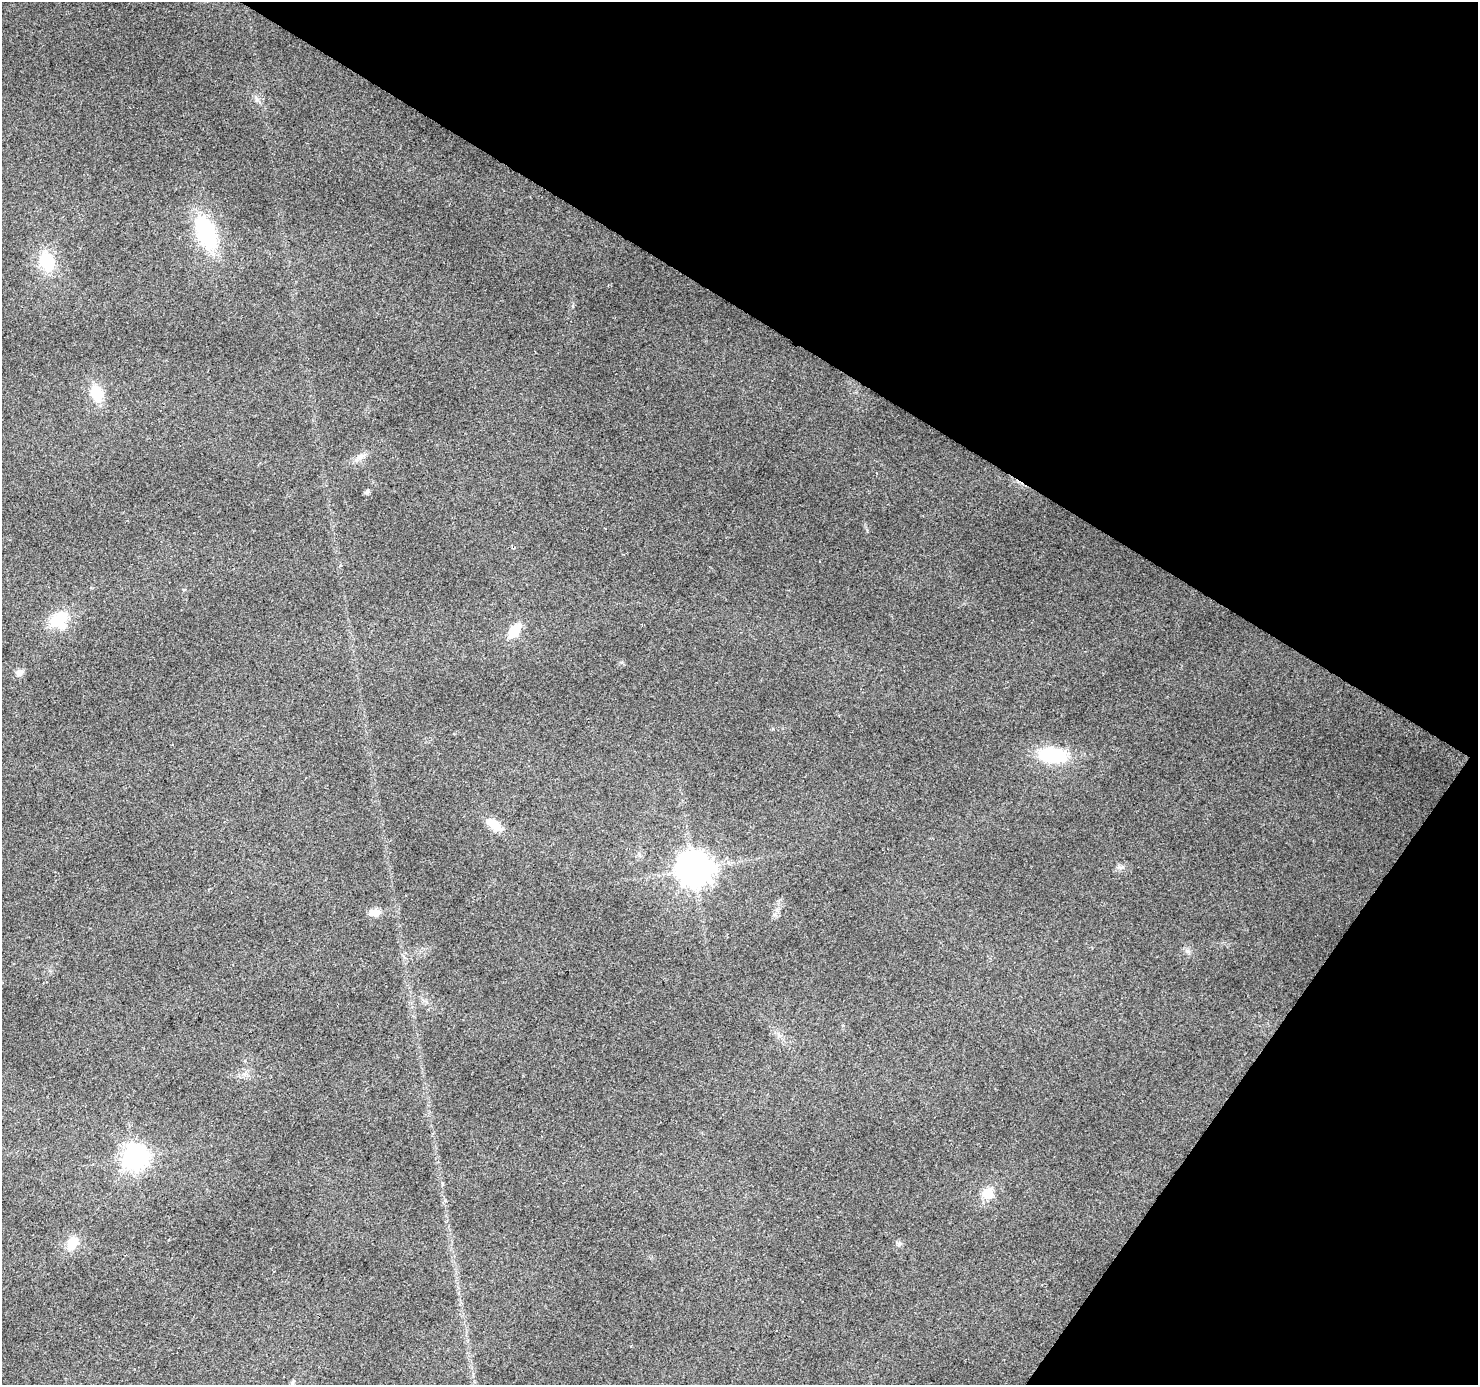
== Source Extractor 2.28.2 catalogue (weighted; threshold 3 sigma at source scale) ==
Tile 8 of 4 x 4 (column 4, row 2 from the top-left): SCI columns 4431-5906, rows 2954-4336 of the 5912 x 5973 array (HDU 1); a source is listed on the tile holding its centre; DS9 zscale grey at full resolution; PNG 1480 x 1387 px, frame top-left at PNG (2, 2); no overlay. Shown black and unused: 30% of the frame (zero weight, under 2 of 3 exposures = <1% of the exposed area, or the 3 px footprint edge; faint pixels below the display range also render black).
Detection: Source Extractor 2.28.2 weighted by HDU 2 'WHT'; one run over the whole footprint, this tile lists its part. Background 0.0442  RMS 0.0086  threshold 0.0388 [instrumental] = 3 sigma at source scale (4.5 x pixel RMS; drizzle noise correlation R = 1.50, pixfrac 1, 0.0396/0.0396 arcsec/px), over >= 5 px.
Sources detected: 19; all 19 listed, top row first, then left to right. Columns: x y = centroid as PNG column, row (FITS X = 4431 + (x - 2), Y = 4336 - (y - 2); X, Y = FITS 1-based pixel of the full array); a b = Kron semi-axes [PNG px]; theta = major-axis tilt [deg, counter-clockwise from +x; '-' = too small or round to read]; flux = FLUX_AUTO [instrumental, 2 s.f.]
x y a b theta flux
256 98 9 4 -78 2
206 232 32 17 -71 75
46 261 22 15 -76 32
96 393 17 12 -71 22
360 457 22 5 30 5.4
367 492 5 4 - 2.8
59 620 25 22 46 27
514 631 18 10 52 17
19 673 8 7 - 4.6
1052 755 30 16 -6 50
495 825 20 10 -34 14
1121 867 7 4 19 2
694 869 10 10 - 1700
375 912 11 8 -2 8.2
1188 951 9 5 -20 2.3
134 1157 8 8 - 690
988 1193 6 6 - 43
72 1243 15 11 62 16
899 1243 6 6 - 2
Unlisted compact peaks at least as high as the median listed source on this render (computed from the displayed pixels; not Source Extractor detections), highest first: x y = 867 531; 621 662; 445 1200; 573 306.